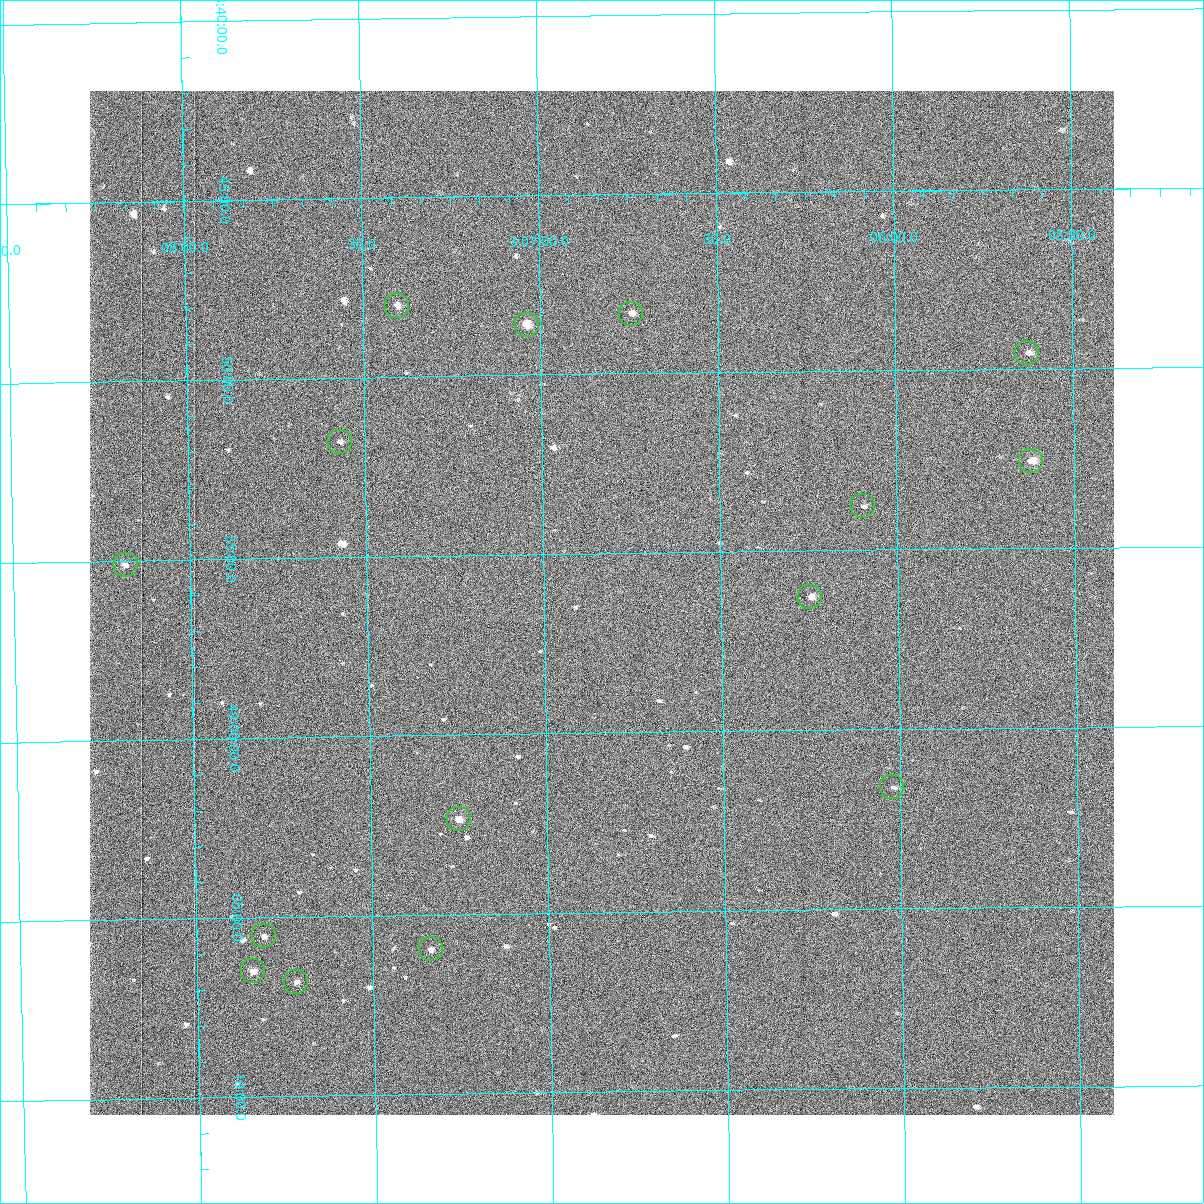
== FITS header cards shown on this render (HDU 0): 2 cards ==
NAXIS1  =                 1024 /fastest changing axis
NAXIS2  =                 1024 /next to fastest changing axis

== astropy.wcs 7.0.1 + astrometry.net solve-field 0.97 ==
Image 1024 x 1024 px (HDU 0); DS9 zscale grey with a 90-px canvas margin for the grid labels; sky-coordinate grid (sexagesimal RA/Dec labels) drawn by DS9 from the SOLVED WCS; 15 Tycho-2 reference stars matched to detected sources circled (green)
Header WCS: RA---TAN-SIP/DEC--TAN-SIP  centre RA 03:06:50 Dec +48:56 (46.71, +48.94 deg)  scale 1.67 arcsec/px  FOV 28.5' x 28.5'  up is -179 deg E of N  parity flipped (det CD > 0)
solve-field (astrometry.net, Tycho-2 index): VERIFIED the header's WCS against the Tycho-2 star catalogue (15 matches, 0 conflicts) and refined it, rather than solving blind
Solved WCS: RA---TAN-SIP/DEC--TAN-SIP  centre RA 03:06:50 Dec +48:56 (46.71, +48.94 deg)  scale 1.67 arcsec/px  FOV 28.5' x 28.5'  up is -179 deg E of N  parity flipped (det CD > 0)
The solver's refit moves the header's centre by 0.28 arcsec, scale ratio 1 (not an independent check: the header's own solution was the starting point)
Tycho-2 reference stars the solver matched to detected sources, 15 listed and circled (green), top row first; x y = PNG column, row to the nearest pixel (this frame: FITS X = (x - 90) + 1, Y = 1024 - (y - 91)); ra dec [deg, ICRS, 3 dp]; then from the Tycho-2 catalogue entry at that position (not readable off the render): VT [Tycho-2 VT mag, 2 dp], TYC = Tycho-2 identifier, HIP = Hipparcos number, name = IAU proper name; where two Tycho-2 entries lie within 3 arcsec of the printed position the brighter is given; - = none
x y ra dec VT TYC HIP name
397 306 46.851 +48.800 10.96 3318-412-1 - -
631 314 46.686 +48.806 10.73 3318-1207-1 - -
527 325 46.759 +48.810 9.54 3318-20-1 - -
1027 353 46.407 +48.826 11.40 3318-1121-1 - -
340 442 46.893 +48.863 11.43 3318-844-1 - -
1031 461 46.405 +48.876 9.33 3318-744-1 - -
863 506 46.524 +48.896 11.94 3318-478-1 - -
126 565 47.045 +48.919 11.50 3318-988-1 - -
810 597 46.562 +48.938 10.40 3318-18-1 - -
892 787 46.505 +49.027 11.73 3318-502-1 - -
459 819 46.813 +49.039 9.70 3318-216-1 - -
264 936 46.952 +49.092 11.30 3318-80-1 - -
431 949 46.834 +49.100 10.69 3318-1528-1 - -
253 971 46.960 +49.108 10.19 3318-1062-1 - -
296 982 46.930 +49.114 11.35 3318-390-1 - -